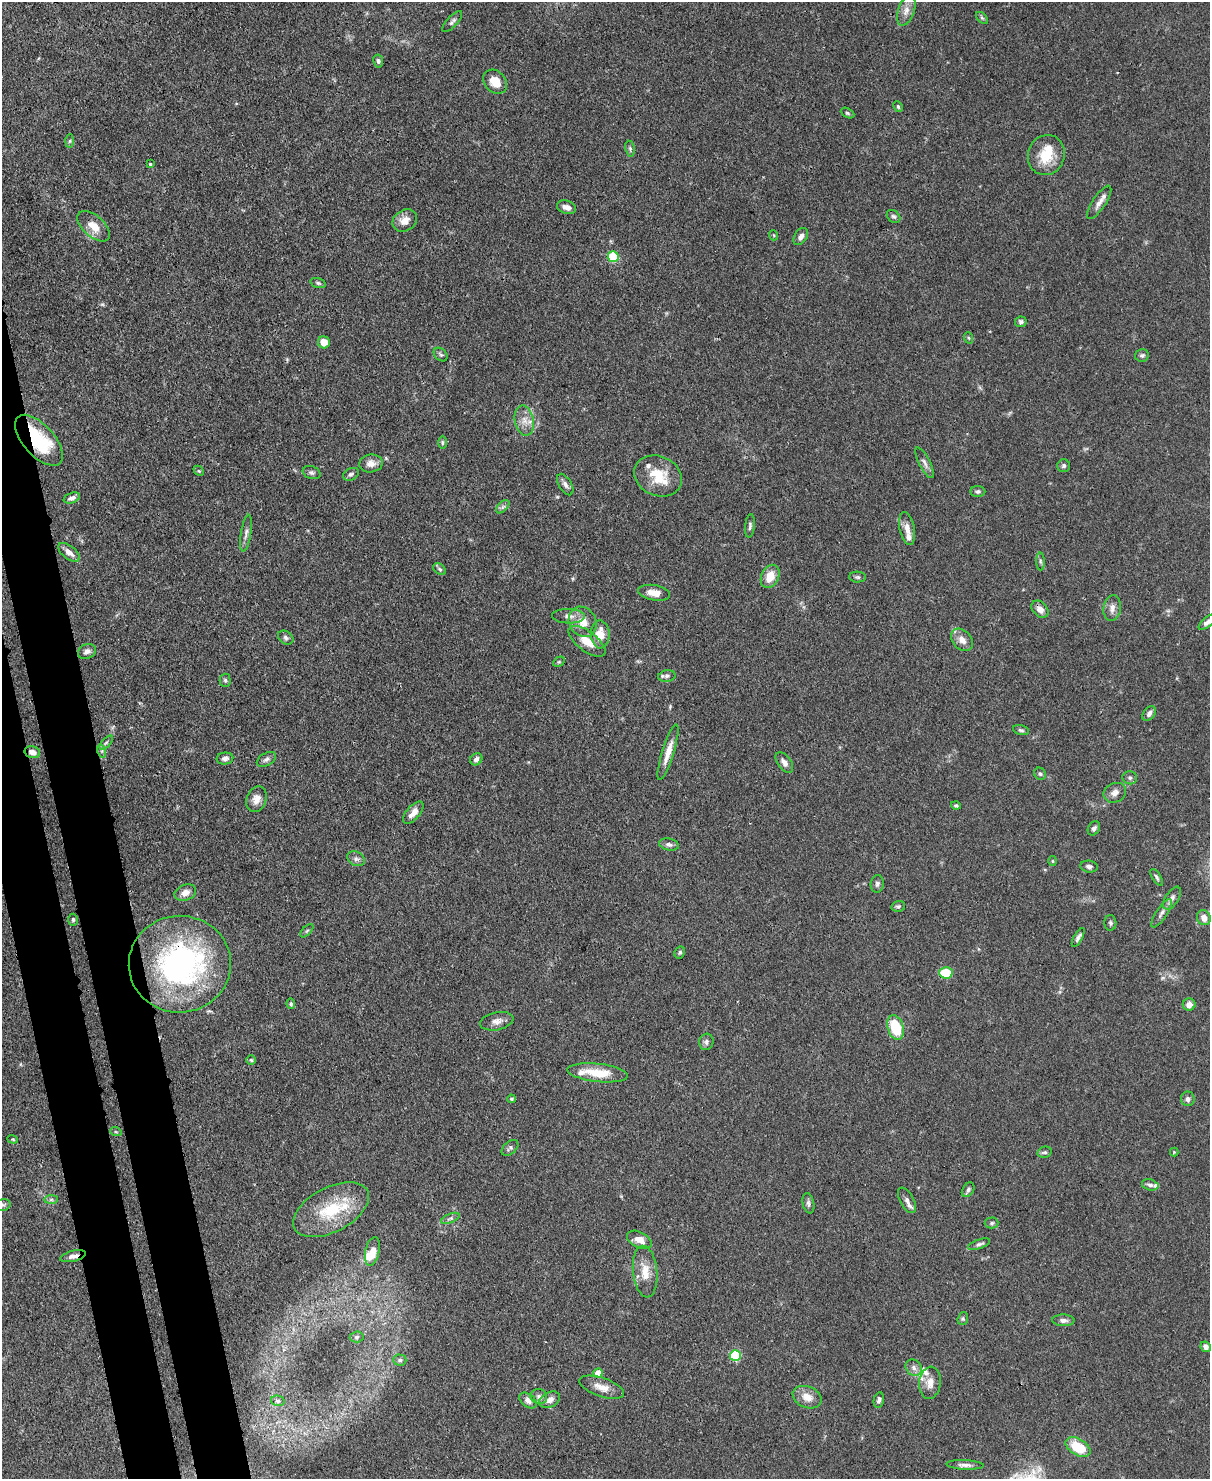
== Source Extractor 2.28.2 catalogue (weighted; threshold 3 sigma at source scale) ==
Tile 7 of 4 x 3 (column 3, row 2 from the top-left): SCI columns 2495-3702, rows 1687-3163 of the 4987 x 4969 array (HDU 1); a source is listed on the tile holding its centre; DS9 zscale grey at full resolution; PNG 1212 x 1481 px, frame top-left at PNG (2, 2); each listed source drawn as its Kron ellipse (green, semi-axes under 4 px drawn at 4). Shown black and unused: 5% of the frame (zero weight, under 3 of 4 exposures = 9% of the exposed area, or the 3 px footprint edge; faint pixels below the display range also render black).
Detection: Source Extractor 2.28.2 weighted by HDU 2 'WHT'; one run over the whole footprint, this tile lists its part. Background 0.072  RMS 0.0041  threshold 0.0183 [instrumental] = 3 sigma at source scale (4.5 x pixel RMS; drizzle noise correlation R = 1.50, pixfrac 1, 0.05/0.05 arcsec/px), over >= 5 px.
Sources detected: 151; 1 inside a brighter object's white glare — neither listed nor drawn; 8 inside a brighter listed object's ellipse — not listed separately; the other 142 listed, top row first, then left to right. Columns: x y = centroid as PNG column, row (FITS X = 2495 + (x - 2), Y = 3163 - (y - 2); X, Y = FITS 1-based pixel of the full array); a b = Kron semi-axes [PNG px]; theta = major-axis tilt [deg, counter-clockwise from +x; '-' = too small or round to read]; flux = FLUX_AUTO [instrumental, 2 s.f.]
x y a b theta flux
906 11 15 8 71 3.1
982 18 7 4 -45 0.64
452 22 13 5 48 1.2
378 61 7 4 -80 0.91
495 82 13 10 -45 6.2
898 107 6 4 -64 0.59
847 113 7 4 -27 0.71
70 141 6 4 88 0.59
630 149 8 4 -81 0.81
1046 155 20 18 69 10
150 164 3 3 - 0.4
1099 202 19 6 56 2.9
567 207 10 6 -18 2.1
894 216 7 6 - 0.92
405 220 13 10 34 4.1
94 226 19 10 -41 5.4
773 235 5 3 - 0.35
801 236 9 6 57 1.7
613 257 5 5 - 23
318 283 8 5 -16 0.79
1021 322 6 5 - 0.95
969 338 6 3 -70 0.53
324 342 6 6 - 5
441 355 8 5 -44 0.79
1142 355 7 6 - 0.9
524 420 15 9 -78 3.9
39 440 31 15 -48 26
442 442 7 3 -90 0.5
371 463 12 9 8 2.8
924 463 17 5 -63 1.7
1064 466 6 6 - 0.89
199 471 6 4 -43 0.52
312 473 9 6 -18 1.1
351 474 8 6 27 1
658 476 24 19 -24 11
565 484 12 6 -59 1.6
978 491 7 5 -3 0.92
72 498 8 5 19 1.5
503 507 8 5 45 1
750 526 12 4 84 1.1
907 528 17 7 -78 3.2
246 533 18 5 80 1.8
69 552 13 6 -38 3
1040 561 9 4 -88 0.85
440 569 7 5 -41 0.69
770 576 12 8 64 6.2
857 577 8 5 -2 0.93
654 593 16 7 -10 4
1112 608 13 8 82 2.6
1040 609 10 7 -46 2.6
568 616 16 7 -2 2.6
583 622 15 13 -60 5.7
1207 622 10 5 39 1.9
600 634 14 9 -88 6.6
286 638 8 6 -34 1.1
962 640 12 9 -47 3.2
587 641 22 10 -38 6.1
87 651 9 7 25 1.5
559 662 6 4 29 0.54
667 676 9 5 11 1.2
225 680 6 5 - 0.76
1149 713 8 5 55 1.6
1021 730 8 4 -15 0.85
106 743 8 4 48 0.88
102 751 7 4 -72 0.75
32 752 8 6 -15 2
668 752 29 6 72 4.9
225 758 8 6 5 1.6
266 759 10 6 29 1.3
476 759 6 5 - 1.5
784 762 12 6 -54 2.1
1040 774 6 5 - 0.85
1130 778 7 6 - 0.95
1115 793 11 9 24 2.4
256 799 13 9 70 3.6
956 806 5 4 - 0.56
413 813 13 6 48 3
1094 828 7 5 57 1.2
669 844 10 6 -12 1.3
356 859 9 6 -27 1.4
1052 861 5 3 - 0.4
1089 867 9 6 -8 1.2
1157 877 9 4 -57 0.9
877 884 9 6 84 1.1
185 893 11 8 21 3
1172 898 13 6 57 1.8
898 906 7 5 13 0.82
1161 913 16 5 57 2
1204 918 8 6 -67 3
73 920 6 5 - 0.67
1110 923 8 6 -88 0.85
307 931 8 3 45 0.61
1078 937 10 4 61 1.4
680 952 6 5 - 0.77
180 964 51 48 1 96
946 973 6 5 - 14
291 1004 5 4 - 0.79
1189 1005 6 6 - 2.7
497 1021 17 9 12 2.8
896 1027 12 8 -72 15
706 1042 8 7 - 1.2
251 1060 5 5 - 0.59
598 1073 30 9 -6 9.7
511 1099 4 3 - 0.48
1188 1099 7 7 - 1.5
116 1132 6 3 -18 0.45
13 1139 5 4 - 0.49
510 1148 10 6 42 1
1045 1152 7 5 13 0.88
1174 1152 4 4 - 0.35
1150 1185 8 5 -14 1.4
968 1190 8 5 58 1.1
51 1200 7 4 1 0.91
907 1200 14 7 -61 2.1
808 1203 10 5 -78 1.2
2 1205 8 6 13 0.88
331 1210 41 22 28 22
450 1218 10 4 22 0.94
992 1223 7 5 2 0.87
639 1240 13 7 -26 3.8
979 1244 11 4 19 1.1
372 1251 15 7 78 5.4
73 1256 13 5 14 2.2
645 1272 26 12 -84 6.9
963 1319 6 5 - 0.7
1063 1320 11 6 -3 1.6
357 1337 7 5 4 0.84
1206 1347 5 5 - 1.8
735 1355 5 5 - 31
400 1360 6 5 - 0.85
914 1368 9 7 -51 1.7
598 1373 5 4 - 6.5
930 1383 16 11 83 3.8
602 1387 23 9 -19 4.7
539 1397 8 7 - 1.6
807 1397 15 10 -23 4.5
528 1400 10 6 -39 2
550 1400 11 7 26 2.7
879 1400 8 5 78 1.1
278 1401 7 5 -13 0.87
1078 1447 13 8 -30 13
965 1465 19 4 -3 2
Overlapping masked pixels (flux is a lower limit): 4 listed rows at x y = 39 440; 32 752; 180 964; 73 1256
Isophote crosses this tile's border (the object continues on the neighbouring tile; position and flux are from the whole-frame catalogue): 2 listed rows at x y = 1207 622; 2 1205